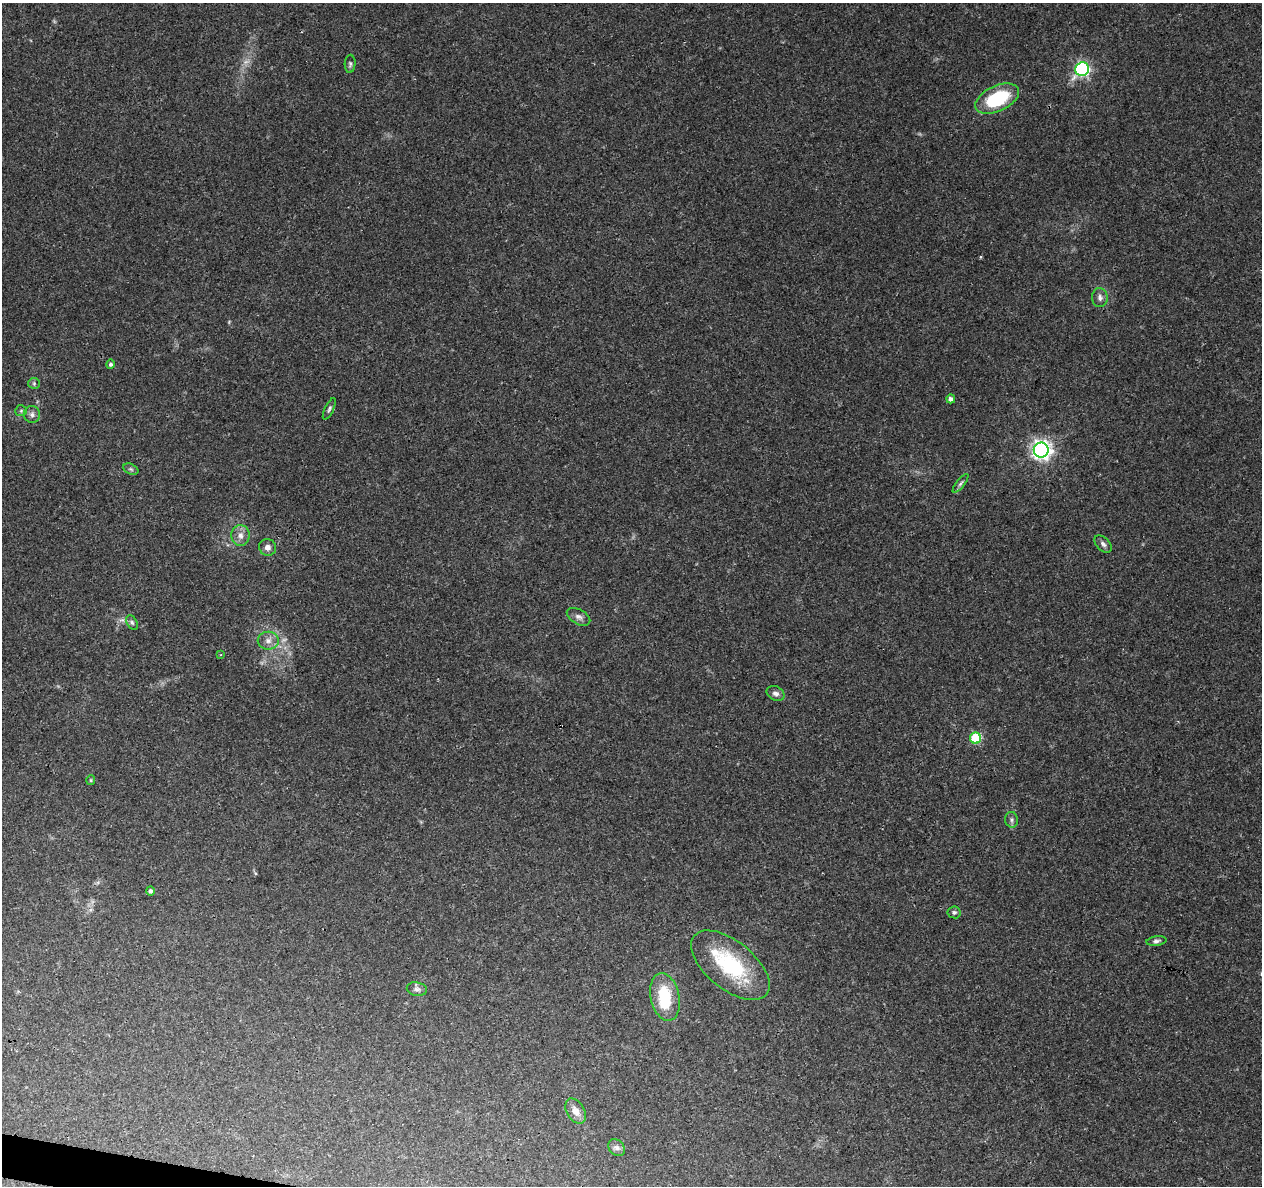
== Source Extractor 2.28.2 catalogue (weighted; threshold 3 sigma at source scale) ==
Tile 7 of 4 x 4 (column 3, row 2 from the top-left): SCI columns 2523-3782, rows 2592-3775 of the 5053 x 5244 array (HDU 1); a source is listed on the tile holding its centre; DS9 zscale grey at full resolution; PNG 1264 x 1188 px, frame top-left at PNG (2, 3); each listed source drawn as its Kron ellipse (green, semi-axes under 4 px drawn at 4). Shown black and unused: <1% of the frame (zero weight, under 3 of 4 exposures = <1% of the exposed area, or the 3 px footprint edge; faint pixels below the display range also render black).
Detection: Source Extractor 2.28.2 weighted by HDU 2 'WHT'; one run over the whole footprint, this tile lists its part. Background 0.0901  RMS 0.0035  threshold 0.0156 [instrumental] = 3 sigma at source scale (4.5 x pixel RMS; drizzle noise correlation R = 1.50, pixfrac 1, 0.0396/0.0396 arcsec/px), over >= 5 px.
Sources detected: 36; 2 too faint to see at this stretch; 1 inside a brighter object's white glare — neither listed nor drawn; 1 inside a brighter listed object's ellipse — not listed separately; the other 32 listed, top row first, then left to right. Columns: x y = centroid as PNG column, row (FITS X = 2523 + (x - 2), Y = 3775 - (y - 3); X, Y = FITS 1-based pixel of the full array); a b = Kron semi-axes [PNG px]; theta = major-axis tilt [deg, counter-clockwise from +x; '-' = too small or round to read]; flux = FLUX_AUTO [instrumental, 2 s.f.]
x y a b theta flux
350 64 9 5 87 0.74
1082 69 7 6 - 64
997 99 23 12 25 21
1100 298 9 8 - 1.5
110 364 5 4 - 0.84
34 383 5 5 - 0.55
951 399 4 4 - 1.2
329 409 12 4 65 0.84
21 411 6 5 - 0.63
32 414 8 8 - 1.3
1041 450 7 7 - 180
131 469 8 5 -25 0.71
960 483 11 4 52 0.88
240 535 10 9 - 2.2
1103 544 10 6 -46 1.2
268 547 8 8 - 1.8
578 617 13 7 -29 1.6
132 622 8 5 -63 0.8
268 641 10 9 - 2.3
221 655 4 3 - 0.36
775 693 9 7 -26 1.4
976 738 5 5 - 23
91 780 5 4 - 0.45
1012 820 8 6 -80 0.92
150 891 5 4 - 0.99
954 912 6 6 - 0.78
1156 941 10 4 7 0.94
730 965 47 24 -39 29
417 989 10 7 -10 1.3
665 997 24 14 -78 14
576 1111 14 8 -59 2.8
617 1148 9 7 -44 1.3